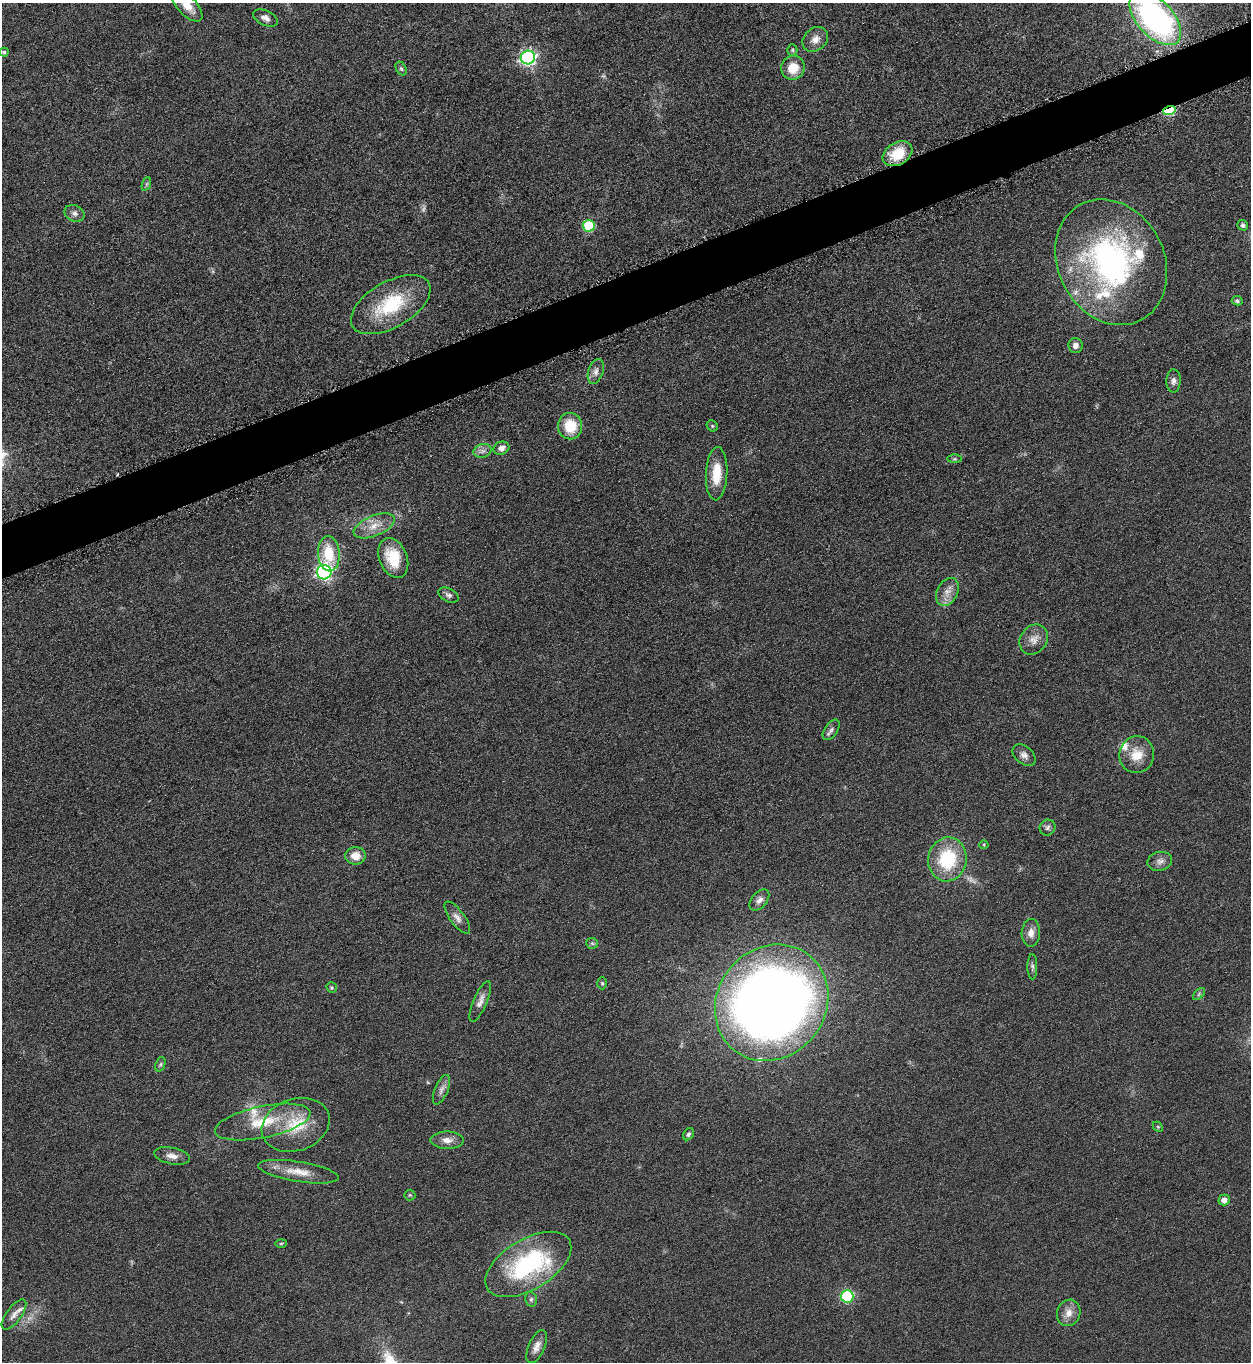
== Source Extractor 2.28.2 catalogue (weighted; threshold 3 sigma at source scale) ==
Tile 10 of 4 x 4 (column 2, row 3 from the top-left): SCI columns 1414-2662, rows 1380-2739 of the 5451 x 5466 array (HDU 1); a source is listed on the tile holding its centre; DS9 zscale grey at full resolution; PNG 1253 x 1364 px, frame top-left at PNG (2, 3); each listed source drawn as its Kron ellipse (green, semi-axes under 4 px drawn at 4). Shown black and unused: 4% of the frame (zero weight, under 3 of 6 exposures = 2% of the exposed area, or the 3 px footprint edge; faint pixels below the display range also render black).
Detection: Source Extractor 2.28.2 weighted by HDU 2 'WHT'; one run over the whole footprint, this tile lists its part. Background 0.0872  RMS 0.0097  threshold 0.0396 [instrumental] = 3 sigma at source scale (4.09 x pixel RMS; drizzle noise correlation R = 1.36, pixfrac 0.8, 0.05/0.05 arcsec/px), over >= 5 px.
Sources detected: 80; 3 too faint to see at this stretch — neither listed nor drawn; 7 inside a brighter listed object's ellipse — not listed separately; the other 70 listed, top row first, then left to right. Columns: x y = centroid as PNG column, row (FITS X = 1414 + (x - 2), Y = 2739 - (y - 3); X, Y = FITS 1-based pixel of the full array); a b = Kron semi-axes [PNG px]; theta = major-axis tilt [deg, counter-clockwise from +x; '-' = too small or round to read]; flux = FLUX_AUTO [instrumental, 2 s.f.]
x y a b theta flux
187 6 20 9 -47 13
265 18 13 7 -25 4.4
1155 18 32 18 -47 240
815 39 14 11 41 7.4
792 50 5 5 - 1.4
4 52 4 4 - 1.6
528 57 7 7 - 250
793 68 12 11 - 18
401 69 7 5 -62 1.7
1169 110 6 4 20 78
897 154 16 11 30 27
146 184 7 4 70 1.5
75 213 10 8 -25 4.3
1243 225 5 5 - 2.7
589 226 6 6 - 52
1111 262 65 53 -62 250
1237 301 5 4 - 2.1
391 305 44 23 30 58
1076 346 7 7 - 4.8
596 371 13 7 72 5
1173 381 12 7 89 3.6
570 426 13 12 - 25
712 426 6 5 - 1.2
501 448 8 6 21 5.1
482 451 9 6 14 3.6
954 459 7 4 0 1.2
717 474 27 10 87 21
374 526 22 10 23 13
329 554 17 11 -85 29
393 558 21 14 -68 30
324 572 7 7 - 260
947 592 15 10 62 8.8
449 595 11 6 -26 3.3
1034 639 16 13 55 8.9
831 730 11 6 55 3.2
1024 755 13 8 -40 4.8
1137 755 18 17 - 17
1047 828 8 7 - 2.9
984 845 4 4 - 1
355 856 10 8 1 11
947 859 22 19 80 54
1160 861 12 9 13 5.3
759 900 12 7 49 4.6
457 918 19 7 -53 5.5
1031 933 14 9 87 7
592 943 6 5 - 1.5
1032 967 12 5 -90 2.4
602 983 6 5 - 1.3
332 987 5 5 - 1.3
1199 994 7 4 46 1.5
480 1001 22 7 67 6.2
772 1003 61 54 51 1100
160 1064 7 4 69 1.7
441 1090 16 6 68 4.6
263 1122 48 15 12 39
296 1125 35 26 19 40
1158 1127 6 4 -45 1
688 1134 6 5 - 2.5
447 1140 17 8 -1 7.4
172 1156 18 8 -11 6.6
298 1172 41 10 -9 18
410 1195 5 5 - 1.4
1224 1200 5 5 - 6.4
281 1243 5 3 - 0.96
528 1264 48 25 31 110
847 1296 6 6 - 90
531 1299 7 6 - 2.1
1069 1313 13 11 70 9.1
14 1315 18 7 53 6.4
537 1346 18 8 66 6.9
Overlapping masked pixels (flux is a lower limit): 1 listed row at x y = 1169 110
Isophote crosses this tile's border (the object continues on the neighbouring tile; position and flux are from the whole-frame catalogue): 2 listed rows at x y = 187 6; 1155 18